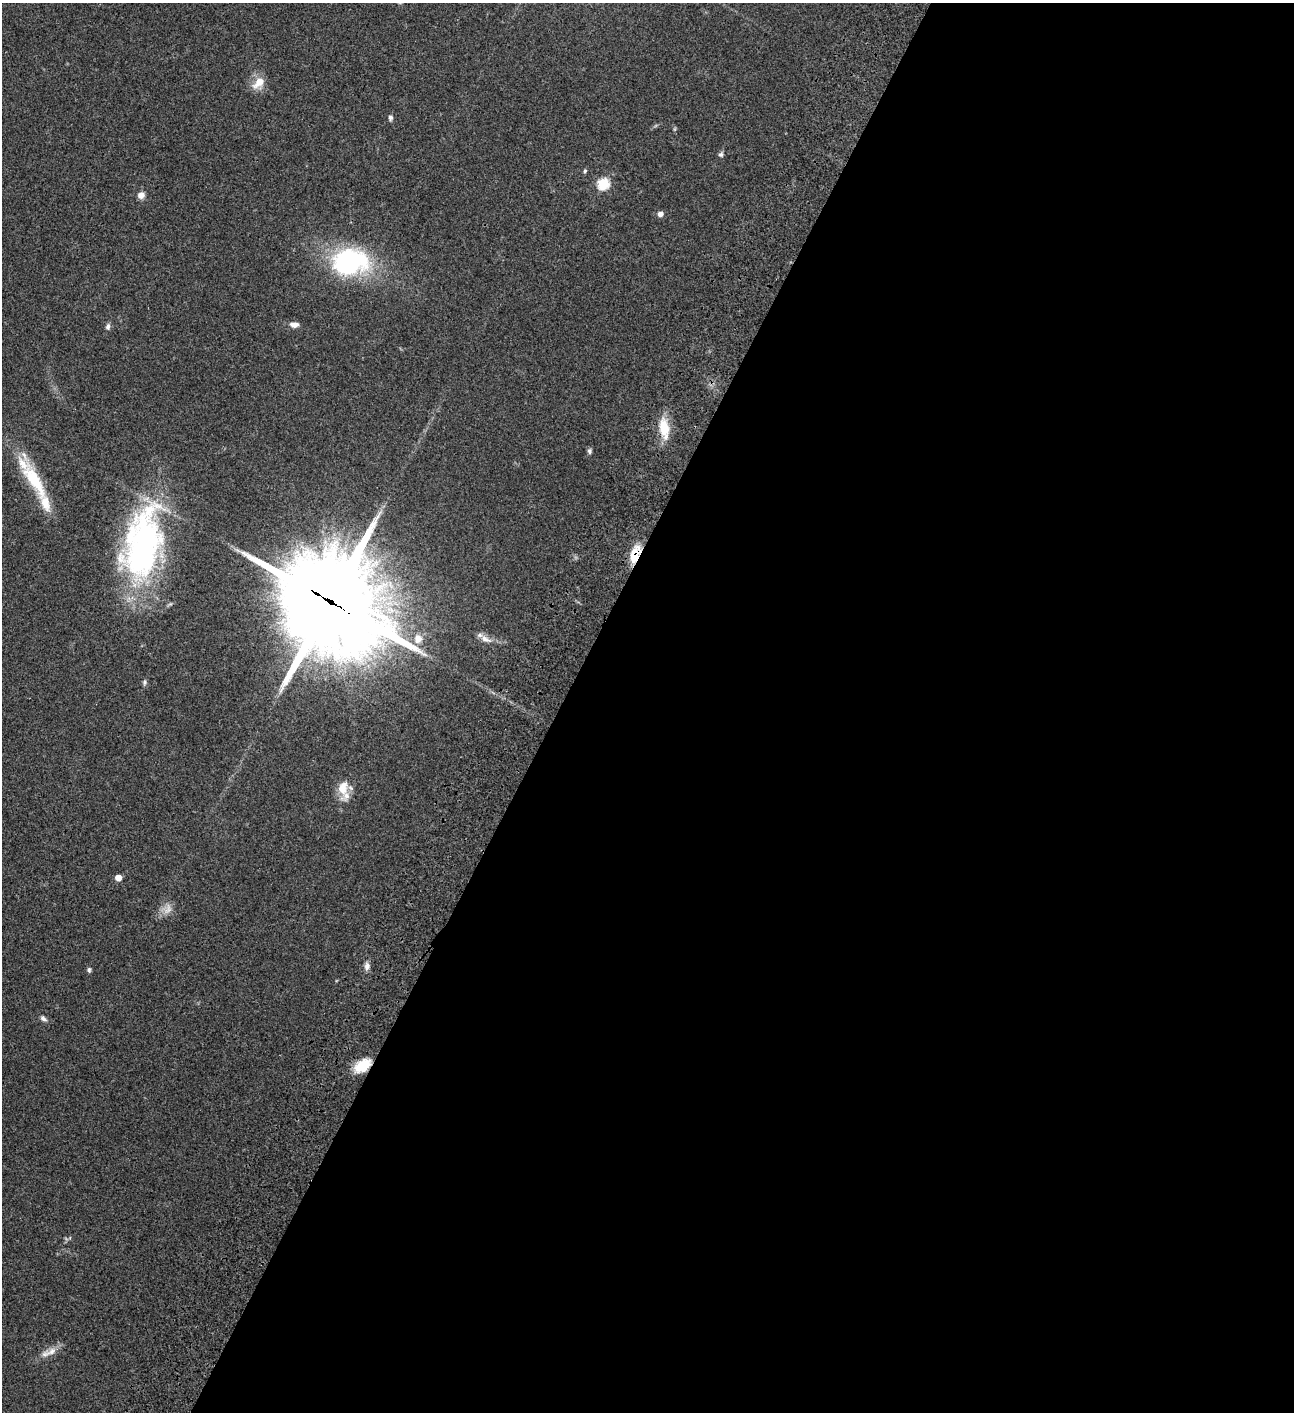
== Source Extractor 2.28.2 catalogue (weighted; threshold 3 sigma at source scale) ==
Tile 12 of 4 x 4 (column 4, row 3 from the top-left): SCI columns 4384-5675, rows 1613-3022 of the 6050 x 6048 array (HDU 1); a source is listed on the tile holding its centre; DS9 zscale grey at full resolution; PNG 1296 x 1414 px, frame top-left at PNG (2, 3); no overlay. Shown black and unused: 57% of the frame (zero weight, under 3 of 4 exposures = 13% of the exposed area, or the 3 px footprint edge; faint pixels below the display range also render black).
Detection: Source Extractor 2.28.2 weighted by HDU 2 'WHT'; one run over the whole footprint, this tile lists its part. Background 0.0652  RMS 0.0059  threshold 0.0264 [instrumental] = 3 sigma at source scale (4.5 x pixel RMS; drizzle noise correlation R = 1.50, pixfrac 1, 0.05/0.05 arcsec/px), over >= 5 px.
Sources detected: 30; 1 too faint to see at this stretch — not listed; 3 inside a brighter listed object's ellipse — not listed separately; the other 26 listed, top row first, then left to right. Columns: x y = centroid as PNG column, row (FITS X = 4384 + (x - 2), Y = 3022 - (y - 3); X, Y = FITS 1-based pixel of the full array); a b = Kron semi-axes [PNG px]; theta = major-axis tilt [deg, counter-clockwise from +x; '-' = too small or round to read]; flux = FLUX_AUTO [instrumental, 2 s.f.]
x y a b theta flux
259 82 18 10 47 7.7
390 118 7 6 - 1.4
721 154 7 6 - 1.3
585 171 6 4 68 0.83
603 184 6 6 - 46
141 195 8 8 - 3.2
660 214 5 5 - 3.4
350 262 30 21 4 95
294 324 10 6 -5 3.6
108 327 9 6 74 1.7
664 428 26 11 -81 13
589 451 6 5 - 1.3
34 480 61 15 -62 32
142 544 85 40 79 160
635 554 24 11 72 11
330 602 37 30 -37 11000
418 639 12 11 - 5.6
486 639 20 8 -31 4.1
144 682 7 6 - 1.1
343 788 19 13 80 9.3
118 878 5 4 - 6.4
367 966 10 7 83 2.5
89 970 7 5 89 1.1
43 1019 10 6 -37 1.7
363 1065 20 12 35 13
52 1351 17 9 28 5
Overlapping masked pixels (flux is a lower limit): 3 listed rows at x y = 635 554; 330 602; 363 1065